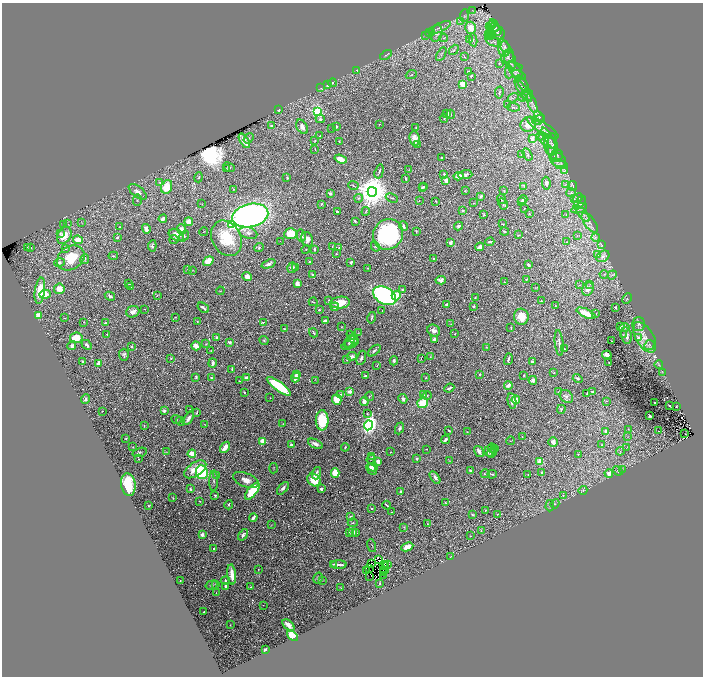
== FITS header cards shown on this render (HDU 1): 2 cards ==
NAXIS1  =                 1402
NAXIS2  =                 1348

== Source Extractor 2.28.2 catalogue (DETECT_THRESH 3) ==
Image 1402 x 1348 px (HDU 1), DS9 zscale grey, zoomed out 1/2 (1 PNG px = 2 x 2 image px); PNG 705 x 678 px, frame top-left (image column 2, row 1347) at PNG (2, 3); each listed source drawn as its Kron ellipse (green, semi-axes under 4 px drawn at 4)
Background 0.345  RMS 0.011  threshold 0.0329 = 3 sigma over >= 5 px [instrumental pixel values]
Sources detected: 683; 90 cannot appear on this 1/2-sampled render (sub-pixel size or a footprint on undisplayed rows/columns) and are neither listed nor drawn; of the other 593, the 500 brightest by FLUX_AUTO listed and drawn (93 fainter detections omitted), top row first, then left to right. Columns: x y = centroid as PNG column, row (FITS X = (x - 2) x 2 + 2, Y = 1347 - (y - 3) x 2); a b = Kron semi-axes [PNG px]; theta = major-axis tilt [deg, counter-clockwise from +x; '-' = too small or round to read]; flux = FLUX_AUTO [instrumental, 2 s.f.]
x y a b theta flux
473 11 3 2 - 1.7
464 16 6 3 86 2.9
460 21 3 2 - 1.5
494 25 7 3 -62 6.5
491 26 5 2 - 3.3
440 28 12 4 23 7.5
471 28 6 5 - 28
494 30 8 5 -29 8.6
490 31 3 3 - 2.1
497 32 8 6 -43 8.6
430 33 5 3 - 2.5
437 33 9 5 74 11
489 34 4 2 - 1.9
425 35 3 2 - 1.3
493 35 4 3 - 2
490 37 3 2 - 1.2
444 38 4 3 - 2.3
470 40 3 2 - 1.5
473 40 6 3 -78 3.4
493 42 8 4 -22 7.2
504 46 8 4 -50 7.8
504 49 8 5 -88 10
454 50 6 2 51 2.2
441 54 7 3 60 3.6
386 55 6 3 36 2.9
464 57 3 2 - 1.2
508 57 8 6 64 7.9
510 60 9 5 -70 10
499 63 3 3 - 2.1
514 66 8 3 -16 5.2
515 70 10 5 -52 11
357 71 4 3 - 1.5
468 72 3 2 - 2.2
509 72 6 4 89 5.2
411 75 6 2 21 1.9
518 75 7 3 -19 4.1
471 76 3 2 - 2.2
332 83 4 3 - 3.5
463 84 3 3 - 60
523 84 9 3 -58 6.5
328 85 4 2 - 2.6
321 88 3 3 - 1.3
523 91 13 4 -53 12
499 92 6 2 80 2.6
527 95 6 6 - 7
522 97 4 4 - 4.4
513 98 5 1 - 1.2
532 103 10 3 -71 6.8
507 105 3 2 - 1.1
514 107 6 3 -6 2.5
278 110 4 3 - 2.8
317 112 3 3 - 370
447 113 3 2 - 5.5
451 114 4 3 - 1.8
539 117 6 4 -62 4.3
444 118 4 3 - 2.4
320 119 4 4 - 3.4
539 120 7 4 19 5.4
379 124 3 2 - 1.2
528 124 7 7 - 22
271 126 2 2 - 14
336 126 2 2 - 11
302 127 8 5 -59 8.5
416 128 2 1 - 1
543 128 18 5 -34 16
332 129 2 1 - 2.4
320 136 3 2 - 2
541 136 4 3 - 3.2
249 138 6 3 53 3
415 138 7 5 -84 14
532 138 4 3 - 14
549 138 12 3 -60 9
244 141 8 3 -59 19
315 141 2 2 - 1.5
339 141 3 2 - 1.7
547 141 10 5 -38 14
417 144 2 2 - 5.8
550 146 9 6 -77 14
553 147 14 5 -89 12
315 149 2 1 - 0.88
527 154 7 3 -59 3
521 155 2 2 - 0.99
557 155 6 6 - 7.1
441 158 2 2 - 1.5
341 159 6 3 -19 26
558 160 8 6 -33 9.6
560 164 7 4 -17 6
229 167 6 3 -29 2.6
226 169 3 2 - 1.2
409 170 4 2 - 0.95
379 171 7 2 73 3.2
565 171 4 3 - 2.1
444 174 3 3 - 3.6
465 175 7 4 1 5.5
459 176 5 4 - 13
198 177 5 2 - 1.8
287 178 3 2 - 1.9
406 178 4 2 - 3.4
446 180 4 3 - 14
160 182 3 2 - 1.3
546 183 6 4 -86 6.1
565 185 3 2 - 0.96
353 186 5 2 - 1.7
424 186 3 3 - 2
524 186 4 3 - 2.1
573 186 5 1 - 1.2
167 187 7 5 68 41
422 188 3 3 - 2.3
233 189 4 3 - 1.7
465 191 3 2 - 2.4
503 191 3 2 - 1.2
138 192 10 5 -39 15
372 192 5 4 - 6000
330 193 4 4 - 4.4
571 193 5 3 - 3
481 196 4 3 - 4.2
359 198 4 3 - 3.2
392 198 6 2 -22 2.2
578 198 5 3 - 3
502 199 5 4 - 3.8
574 199 3 2 - 1.5
137 200 6 2 88 1.5
419 200 2 2 - 1.2
523 200 5 3 - 3.2
436 201 3 2 - 1.4
521 202 3 3 - 2.4
474 203 2 2 - 1.1
580 203 8 4 53 5.2
202 204 3 2 - 0.95
322 204 3 2 - 1.9
503 204 6 3 -60 3
524 208 2 1 - 1
579 208 8 4 20 6.8
366 211 4 2 - 1.6
463 211 2 2 - 3.4
337 212 2 2 - 4.2
483 214 4 2 - 1.7
529 214 3 2 - 1.3
583 214 9 3 -50 8
566 215 3 2 - 1.4
250 216 18 11 13 940
163 219 4 3 - 6.3
355 221 3 2 - 3.4
81 222 3 2 - 0.99
189 222 4 4 - 16
590 223 11 5 -53 9.8
68 224 2 1 - 3
503 224 3 2 - 1.2
64 225 2 1 - 1.2
232 225 3 3 - 230
403 226 5 3 - 4.2
458 226 4 3 - 4.8
120 227 3 2 - 1.5
146 229 5 3 - 9.3
181 229 5 4 - 14
416 231 3 2 - 2.1
504 231 4 3 - 3
204 232 4 1 - 0.89
248 233 9 5 -18 9.9
60 234 4 3 - 3.7
291 234 6 5 - 46
388 234 16 14 49 270
176 235 8 5 -25 24
301 235 6 3 -78 8.1
518 235 3 2 - 1.5
64 236 9 6 59 37
184 236 6 4 51 3.4
577 236 3 2 - 1
595 237 4 2 - 2.2
117 238 4 2 - 2.5
226 238 19 14 -61 100
174 239 4 3 - 3.4
307 239 7 5 -69 14
78 240 5 4 - 25
280 241 2 1 - 1.6
450 242 3 3 - 8.8
490 242 4 2 - 3.8
567 242 3 2 - 1.1
601 244 4 3 - 1.6
152 246 5 4 - 4.9
332 246 4 1 - 1
375 246 5 4 - 3.2
27 247 2 1 - 0.91
31 247 3 3 - 1.7
259 247 5 3 - 3
480 247 4 2 - 18
65 248 4 3 - 1.9
339 248 3 3 - 1.5
314 249 3 2 - 5
306 250 4 2 - 1.2
336 254 3 3 - 1.2
598 255 3 2 - 1.2
113 256 5 3 - 2.2
603 256 7 5 33 8.2
71 258 14 11 33 65
85 259 5 2 - 1.9
434 259 2 2 - 1.8
208 261 6 4 36 34
59 262 5 4 - 5.7
310 262 2 2 - 2
351 262 3 2 - 4.1
269 264 7 2 21 7.5
528 265 4 2 - 3.7
296 267 3 2 - 1.2
292 268 5 4 - 7.9
368 268 3 2 - 1
188 269 3 2 - 1.1
192 270 3 2 - 0.86
604 274 4 2 - 1.9
312 275 4 3 - 3.1
612 275 5 3 - 2.8
247 277 5 4 - 12
526 279 2 2 - 2.9
441 280 5 4 - 9.2
504 282 3 2 - 0.97
297 283 4 3 - 14
129 284 2 2 - 0.95
590 284 3 2 - 1.6
580 285 3 2 - 1.1
131 287 4 3 - 2
535 288 3 3 - 1.3
59 289 5 5 - 25
588 289 7 5 64 15
402 290 4 3 - 3.5
40 291 13 5 82 52
220 291 4 2 - 1.1
45 294 6 4 5 28
157 295 3 2 - 0.98
396 295 5 4 - 39
110 296 5 3 - 4.8
384 296 12 8 -29 590
475 298 3 2 - 2.1
627 299 5 2 - 1.8
329 300 3 2 - 1.5
542 301 3 2 - 0.99
313 302 4 2 - 1.3
340 303 10 6 6 37
446 305 3 2 - 5.7
473 306 4 3 - 3.5
555 306 2 1 - 0.87
335 307 4 3 - 3.3
615 307 2 2 - 2.8
203 308 6 2 -37 6
144 309 2 2 - 0.89
319 310 2 2 - 2.3
382 311 2 1 - 1.3
133 312 7 5 23 12
586 313 10 3 -24 45
596 314 4 3 - 1.9
38 315 3 3 - 24
175 317 2 2 - 0.94
521 317 8 7 - 30
65 318 3 2 - 0.97
372 318 6 2 77 3.1
197 321 4 3 - 1.4
325 321 4 3 - 4.6
84 322 3 2 - 1.5
263 322 4 2 - 2.5
106 323 4 3 - 2.1
451 324 3 2 - 0.92
639 324 6 6 - 6.8
620 326 3 2 - 2.2
341 327 3 2 - 1.1
511 328 3 1 - 1.5
625 328 5 3 - 2.7
284 329 3 2 - 1.2
434 331 7 5 -31 11
313 333 5 2 - 2.3
359 333 4 3 - 1.9
107 334 3 2 - 1.4
455 334 3 2 - 1.2
623 335 4 3 - 1.6
626 336 8 5 -79 13
645 337 17 9 -59 20
76 338 6 5 - 36
216 338 4 3 - 4.3
353 338 8 4 -53 4.8
638 338 4 3 - 11
435 339 2 2 - 31
264 340 5 2 - 1.9
350 341 8 2 57 4.8
612 341 2 1 - 0.98
229 342 4 3 - 4.1
352 342 7 5 41 5.6
559 343 13 3 -84 7.7
206 344 4 3 - 1.5
350 344 9 3 25 6
87 345 6 3 -45 4.6
649 345 5 4 - 5
72 346 4 4 - 6.2
196 346 5 3 - 18
131 347 3 3 - 2.1
486 347 2 2 - 1.1
565 349 3 2 - 1.3
211 351 3 2 - 0.95
374 351 7 3 41 5.8
124 355 6 5 - 5.2
607 355 4 4 - 10
352 356 5 3 - 11
431 357 3 2 - 1.3
171 358 3 2 - 1.5
361 358 7 4 71 5.8
421 358 2 2 - 1.6
347 359 4 2 - 1.3
508 359 6 2 74 3.7
83 361 2 2 - 5
394 361 4 3 - 4.5
532 361 3 2 - 3.3
608 362 2 1 - 0.98
98 363 4 2 - 14
212 363 5 3 - 9.3
377 365 3 1 - 1.6
659 365 4 3 - 2.3
232 369 3 2 - 2.5
554 373 3 2 - 1.3
663 373 4 2 - 1.5
296 374 2 2 - 4.7
480 374 3 2 - 1.9
524 375 2 1 - 1.5
365 376 3 2 - 4.4
196 377 3 2 - 3.6
211 377 4 3 - 2.4
295 377 5 3 - 18
426 377 2 2 - 1.9
247 378 4 3 - 12
578 378 5 3 - 3.7
316 380 4 2 - 1
533 380 4 4 - 9.6
239 381 2 1 - 1.2
508 385 4 3 - 17
279 386 14 4 -36 130
449 388 5 2 - 4.5
350 391 3 2 - 15
244 392 3 2 - 2.1
558 392 4 3 - 1.7
592 392 2 2 - 2.6
587 393 3 2 - 1.7
341 394 4 3 - 1.9
423 395 3 2 - 1.4
427 395 4 3 - 2.2
369 396 4 2 - 1.5
566 396 7 5 -45 7.4
270 398 2 2 - 0.88
86 399 5 4 - 4.9
403 399 5 3 - 5.6
337 400 5 4 - 35
516 400 4 3 - 17
512 401 7 4 -79 15
606 401 4 3 - 1.5
364 402 4 3 - 12
423 403 5 5 - 64
655 403 2 2 - 2.5
669 405 2 2 - 5.2
676 406 2 2 - 1.2
190 409 2 2 - 0.94
561 409 4 3 - 2.9
102 411 2 1 - 1
164 411 4 3 - 4.5
197 412 3 1 - 1.8
367 414 4 3 - 2.2
650 416 3 2 - 2.7
188 418 7 3 57 11
177 419 5 3 - 1.4
322 420 10 6 89 82
180 421 4 3 - 2
205 424 3 2 - 0.95
283 424 3 2 - 1
368 425 5 4 - 1100
144 426 2 2 - 0.96
399 428 6 4 66 4.6
628 429 3 2 - 1.1
449 431 3 2 - 2.6
606 431 2 2 - 16
659 431 2 1 - 12
467 432 2 2 - 1.2
685 434 2 1 - 2.4
522 436 2 2 - 0.87
628 437 3 2 - 1
126 438 3 2 - 2
445 440 4 2 - 8.3
263 441 3 2 - 87
511 441 4 2 - 1.1
553 442 5 4 - 9.2
315 444 8 4 -26 10
291 445 3 2 - 6.7
601 445 2 2 - 1.2
133 447 3 2 - 1.2
225 447 6 3 55 32
345 447 4 2 - 2.8
627 447 3 1 - 0.87
493 448 5 4 - 3.1
427 449 2 1 - 1.1
495 449 2 2 - 1.2
479 451 6 3 -57 10
490 451 6 5 - 9.6
620 451 4 3 - 1.8
140 452 7 3 18 3.8
166 452 3 2 - 0.97
390 452 2 1 - 0.89
492 453 5 3 - 3.6
192 454 4 3 - 33
578 455 2 2 - 2.6
372 457 4 2 - 1.4
139 459 3 1 - 1.4
371 459 4 2 - 1.7
417 459 3 2 - 3.7
449 460 3 2 - 1.1
378 461 3 3 - 6.8
540 462 3 3 - 29
373 467 5 3 - 12
273 468 5 2 - 1.5
195 469 12 7 34 39
372 469 6 2 -47 8.3
470 470 2 2 - 5.6
622 470 3 2 - 0.87
618 471 5 3 - 2.7
202 472 7 6 - 170
316 473 6 3 72 6.8
335 473 4 3 - 55
542 473 4 3 - 3.1
609 473 4 3 - 19
485 474 4 3 - 3
492 474 4 2 - 2.1
528 474 2 2 - 1.4
216 476 3 2 - 1.5
435 477 7 4 -56 7.5
246 480 13 6 -21 19
314 480 7 6 - 44
214 481 10 3 89 3.9
128 484 11 7 -80 120
283 488 7 3 47 6.2
190 489 3 2 - 4.1
321 489 2 2 - 6.8
583 490 4 1 - 1
252 491 10 4 52 100
401 492 3 2 - 7.4
215 495 2 2 - 2.4
563 496 3 2 - 1.6
173 498 3 2 - 1.3
200 501 3 2 - 0.93
445 502 3 2 - 1.6
555 504 5 3 - 2
229 505 5 3 - 2.7
387 505 4 1 - 3.2
148 506 2 2 - 1.5
550 506 6 2 87 1.7
372 508 2 2 - 5.1
486 510 4 2 - 1.4
392 512 2 1 - 1.6
472 514 3 2 - 3.1
497 514 2 2 - 1.9
351 516 4 2 - 2.3
253 518 4 2 - 8.5
353 523 5 3 - 2.1
427 523 3 2 - 1.1
271 525 3 2 - 0.89
404 527 4 3 - 2.4
481 531 3 2 - 1.2
349 532 3 3 - 2.3
352 532 4 3 - 16
356 533 3 3 - 2.8
202 534 4 4 - 5.8
243 535 6 3 54 6.2
470 536 2 1 - 1.2
372 546 6 2 -74 2.1
407 547 6 4 25 15
214 548 3 3 - 2.2
451 556 2 1 - 0.91
378 560 2 1 - 1.3
372 563 2 1 - 1.4
334 564 3 2 - 2.3
386 564 2 1 - 1.3
388 564 2 2 - 2.2
339 565 8 2 -1 9.4
384 565 2 1 - 1.6
369 568 2 1 - 1
258 569 3 2 - 0.95
385 570 3 2 - 1
367 571 2 1 - 7.5
384 573 2 1 - 1.1
232 574 10 3 -85 27
384 575 2 1 - 1.3
370 576 2 1 - 0.96
318 578 6 4 60 5
180 581 2 2 - 2.2
226 581 4 2 - 3.1
322 581 3 2 - 1.4
380 583 3 2 - 2.3
212 585 6 3 16 3.3
216 585 3 2 - 1.6
226 586 4 3 - 9.1
251 587 3 2 - 1.4
341 588 3 2 - 1.6
216 593 3 2 - 0.99
263 605 2 1 - 1.1
204 612 2 2 - 2.8
230 625 2 1 - 1.1
288 625 7 3 -41 18
292 636 6 4 -40 40
265 649 3 2 - 8.5
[93 fainter detections neither listed nor drawn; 90 sub-pixel or undisplayed-footprint detections neither listed nor drawn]